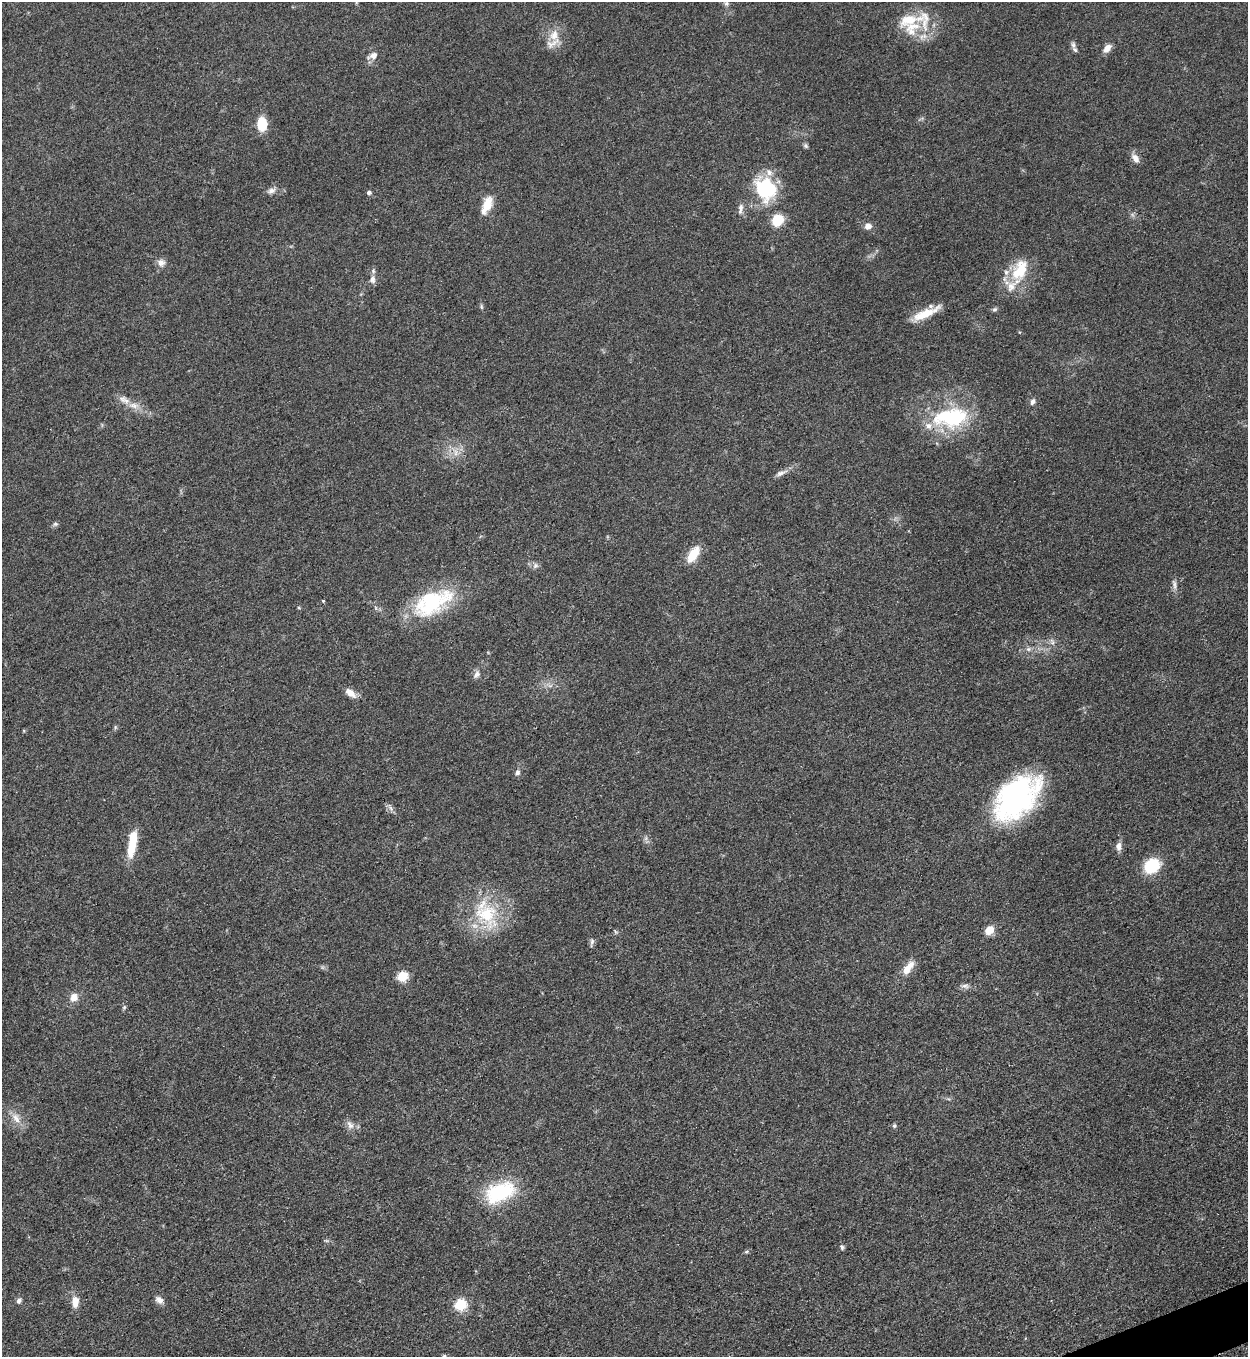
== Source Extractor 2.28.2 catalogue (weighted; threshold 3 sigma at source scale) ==
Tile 6 of 4 x 4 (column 2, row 2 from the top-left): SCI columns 1533-2778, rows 2722-4076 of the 5427 x 5438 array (HDU 1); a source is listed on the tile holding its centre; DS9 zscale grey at full resolution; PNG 1250 x 1359 px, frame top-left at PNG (2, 2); no overlay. Shown black and unused: <1% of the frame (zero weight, under 3 of 5 exposures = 1% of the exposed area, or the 3 px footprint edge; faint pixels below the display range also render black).
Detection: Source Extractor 2.28.2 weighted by HDU 2 'WHT'; one run over the whole footprint, this tile lists its part. Background 0.0634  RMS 0.0057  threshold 0.0255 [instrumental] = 3 sigma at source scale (4.5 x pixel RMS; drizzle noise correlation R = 1.50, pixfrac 1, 0.05/0.05 arcsec/px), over >= 5 px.
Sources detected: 72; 7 inside a brighter listed object's ellipse — not listed separately; the other 65 listed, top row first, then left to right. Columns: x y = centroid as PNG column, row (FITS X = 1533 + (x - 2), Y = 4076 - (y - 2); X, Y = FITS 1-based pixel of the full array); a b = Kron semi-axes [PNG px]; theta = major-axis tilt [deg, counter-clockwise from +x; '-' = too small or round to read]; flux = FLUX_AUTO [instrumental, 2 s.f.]
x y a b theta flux
726 3 8 6 -75 1.4
912 28 29 19 44 18
554 35 17 13 76 8.7
1073 45 9 5 -80 1.7
1107 48 11 7 49 4.3
373 55 13 8 24 3.5
262 124 16 11 -88 11
806 146 7 6 - 1.1
1135 158 14 8 -55 3.5
766 189 29 24 -60 36
271 191 11 7 18 2.6
369 193 5 5 - 1.6
487 205 25 10 67 8.6
740 208 15 6 85 2.7
777 220 13 11 47 13
868 226 9 7 11 3.1
161 263 11 10 - 3.2
1020 270 36 19 59 20
372 279 11 8 87 2.9
481 306 8 3 -71 0.86
995 309 8 5 7 1.1
926 313 34 8 24 12
122 399 15 10 -48 3.9
1032 402 8 6 69 1.8
134 405 15 8 -8 5.3
951 417 43 22 4 50
456 452 12 7 -75 3.8
781 473 17 6 24 3
55 524 7 6 - 1.2
693 554 16 8 58 14
535 566 9 7 46 1.9
1174 584 15 5 -80 2.4
323 601 3 3 - 1.4
432 603 54 27 27 46
1052 642 10 5 -69 1.7
1028 649 6 6 - 1.4
477 674 11 7 64 2.5
350 693 13 7 -37 5.5
115 727 6 5 - 0.8
517 772 7 7 - 1.8
1016 798 55 33 45 110
390 808 7 4 -70 1.4
646 838 7 4 72 1.2
132 843 30 8 81 17
1118 846 12 7 90 3
1152 866 14 12 35 25
486 914 42 30 -60 38
989 930 10 8 42 6.8
616 932 6 4 -70 0.77
592 942 12 4 78 1.5
908 968 21 9 52 7.5
402 976 6 5 - 32
965 986 10 6 5 2
74 997 9 8 - 5.1
124 1007 6 4 46 0.86
16 1118 17 10 -58 6
350 1125 14 7 -56 3.2
894 1126 6 5 - 1.1
500 1192 39 22 23 37
842 1247 6 5 - 1.1
746 1252 6 4 18 0.91
159 1300 12 7 -39 2.9
19 1301 8 6 61 1.7
75 1301 12 7 -88 6.9
460 1304 6 6 - 46